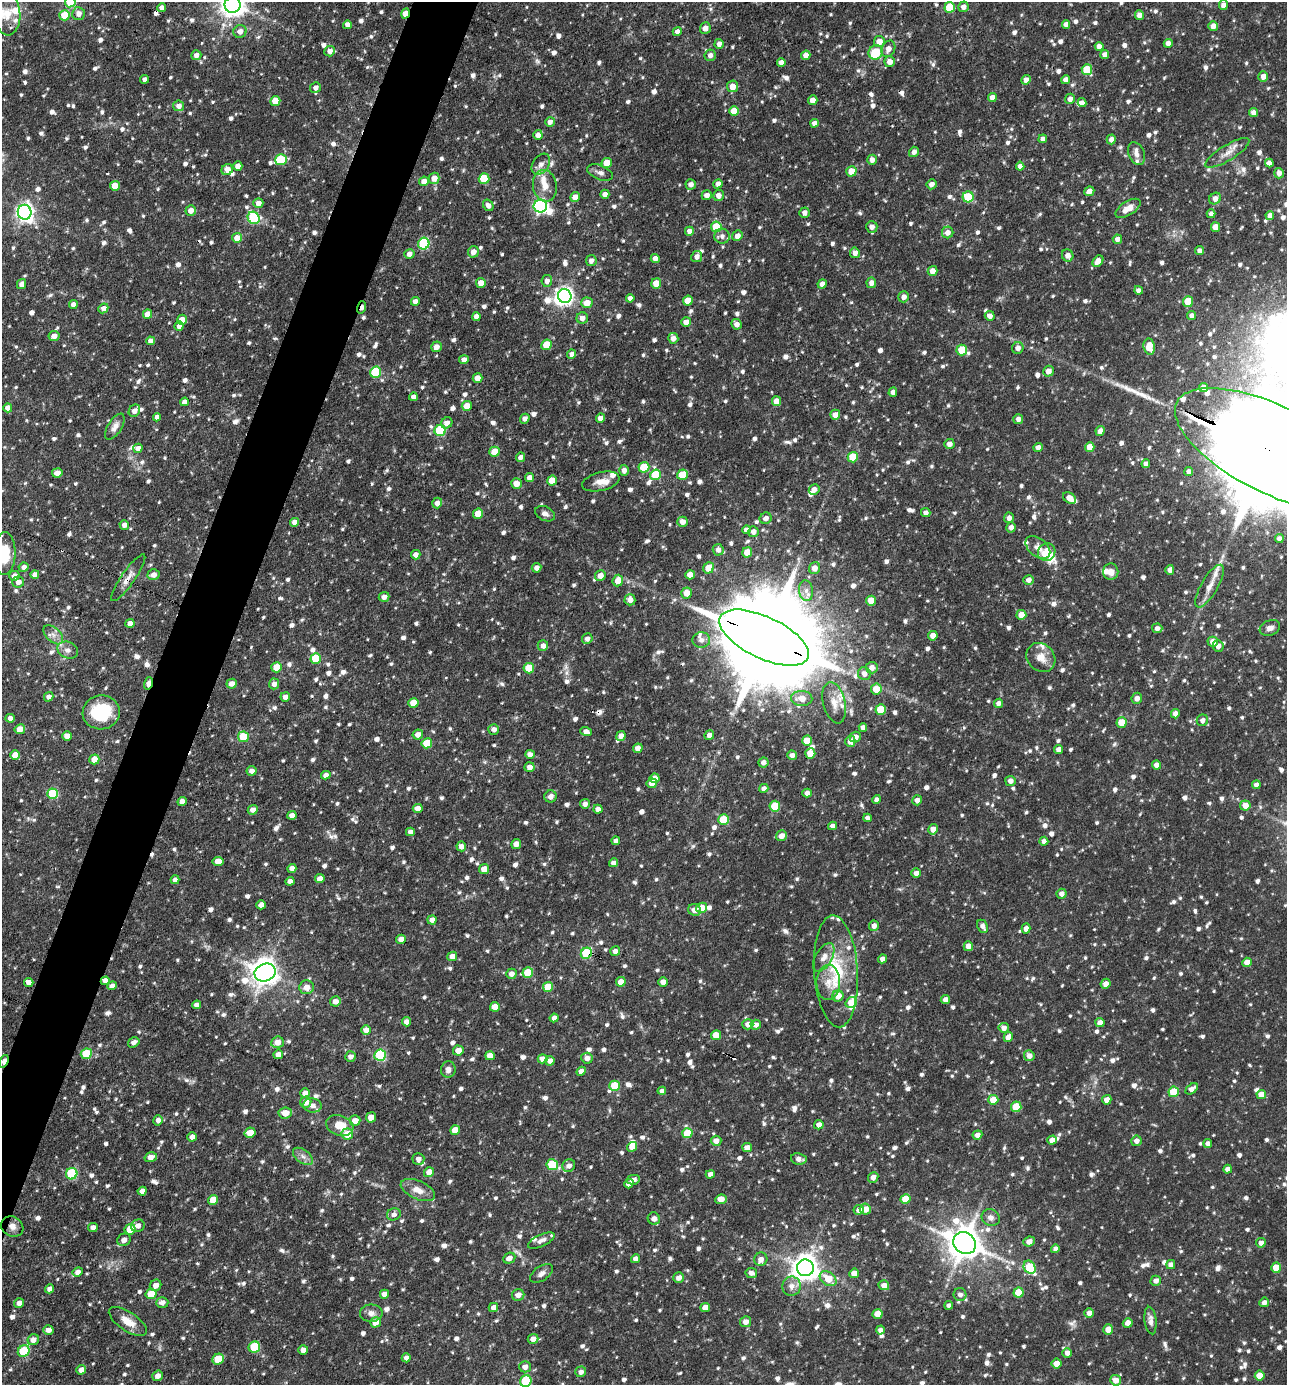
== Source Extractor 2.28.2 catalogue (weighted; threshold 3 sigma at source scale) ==
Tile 7 of 4 x 4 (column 3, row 2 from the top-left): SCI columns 2845-4129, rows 2769-4151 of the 5555 x 5535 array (HDU 1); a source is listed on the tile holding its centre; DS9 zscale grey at full resolution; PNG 1289 x 1387 px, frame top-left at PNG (2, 2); each listed source drawn as its Kron ellipse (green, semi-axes under 4 px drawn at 4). Shown black and unused: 4% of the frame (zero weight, under 3 of 4 exposures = <1% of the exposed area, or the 3 px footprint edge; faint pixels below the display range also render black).
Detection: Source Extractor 2.28.2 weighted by HDU 2 'WHT'; one run over the whole footprint, this tile lists its part. Background 0.0918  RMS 0.0046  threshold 0.0206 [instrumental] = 3 sigma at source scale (4.5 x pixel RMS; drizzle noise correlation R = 1.50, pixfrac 1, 0.05/0.05 arcsec/px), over >= 5 px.
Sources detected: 1375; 2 inside a brighter object's white glare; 5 cosmic-ray / hot-pixel residue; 2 long thin detections or spike segments (spike, bleed or trail) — neither listed nor drawn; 30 inside a brighter listed object's ellipse — not listed separately; of the other 1336, all 500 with FLUX_AUTO >= 2.21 (the completeness limit of this list) listed and drawn (836 fainter detections not listed), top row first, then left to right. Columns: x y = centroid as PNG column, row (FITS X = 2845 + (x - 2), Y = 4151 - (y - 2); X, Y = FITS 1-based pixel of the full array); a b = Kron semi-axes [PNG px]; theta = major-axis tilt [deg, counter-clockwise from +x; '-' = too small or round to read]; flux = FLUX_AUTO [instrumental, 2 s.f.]
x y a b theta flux
70 2 5 5 - 24
233 5 8 8 - 470
1223 5 5 4 - 3.2
950 7 5 5 - 21
963 7 5 5 - 2.8
162 8 4 4 - 3.3
7 14 21 13 -86 8.7
79 14 6 6 - 3.2
406 14 5 4 - 9.2
65 15 5 5 - 14
1139 15 5 4 - 2.9
1066 24 4 4 - 2.9
347 25 4 4 - 2.8
1213 26 5 5 - 3.6
705 28 6 5 - 2.8
240 31 7 6 - 3
677 32 5 4 - 2.8
879 42 5 5 - 4.9
1168 43 4 4 - 3.2
719 44 5 4 - 2.7
1099 47 4 4 - 2.8
888 49 8 6 64 3.3
330 51 5 5 - 3.2
876 52 7 6 - 15
196 55 5 5 - 2.9
710 55 6 5 - 2.5
806 55 5 4 - 3.2
1105 55 4 4 - 2.5
781 62 4 4 - 2.7
890 62 5 5 - 3.9
1087 70 5 5 - 17
1263 76 5 4 - 3
145 79 4 4 - 2.2
1026 80 5 4 - 2.9
1066 80 4 4 - 3.3
732 86 6 5 - 4.3
315 88 5 5 - 2.7
992 97 5 4 - 2.9
1070 99 5 5 - 2.8
813 100 5 4 - 4.1
275 101 5 5 - 9.5
1082 103 4 4 - 2.2
178 106 5 5 - 2.9
734 111 5 5 - 11
1253 113 4 4 - 2.8
550 122 5 4 - 2.6
814 123 4 4 - 2.4
538 135 5 4 - 3.1
1043 139 4 4 - 2.3
1111 139 5 4 - 2.7
914 152 5 5 - 2.7
1227 153 25 7 32 4.9
1137 154 12 8 -66 2.7
281 160 6 5 - 24
872 160 5 4 - 2.7
607 163 5 5 - 9.1
1269 163 4 4 - 2.8
541 164 11 8 56 3
238 166 4 4 - 3.4
1020 166 4 4 - 3.2
227 170 6 5 - 4.5
851 171 5 5 - 8.8
600 173 13 7 -22 2.4
1279 173 5 5 - 3.4
434 178 5 5 - 4.5
484 179 5 5 - 19
424 181 5 4 - 3.7
691 184 5 5 - 2.5
718 184 5 4 - 2.8
931 184 5 4 - 2.6
115 186 5 5 - 6.7
545 186 16 12 -80 5.9
1089 191 5 4 - 2.9
605 194 4 4 - 2.9
707 195 5 5 - 2.7
718 195 6 5 - 3
575 197 5 4 - 3.8
968 197 5 5 - 22
1215 198 6 5 - 3.4
258 203 5 5 - 3.6
488 205 6 5 - 2.5
540 206 7 6 - 100
1128 208 14 7 32 5.5
191 210 5 5 - 4
25 212 7 7 - 210
804 213 5 5 - 2.4
1211 214 4 4 - 2.2
1270 215 4 4 - 3
254 218 6 5 - 45
716 227 5 5 - 17
872 227 6 6 - 3
1215 227 5 4 - 6.2
689 231 4 4 - 2.5
948 233 6 5 - 3.4
722 236 8 7 - 2.3
737 236 5 5 - 2.9
237 238 5 5 - 5.3
1117 239 5 4 - 2.5
424 244 6 5 - 42
1200 251 4 4 - 2.8
473 252 6 5 - 3.1
855 253 5 5 - 2.8
409 254 5 5 - 2.6
1068 255 6 5 - 3.1
697 256 6 5 - 2.6
655 258 4 4 - 3.4
591 261 5 5 - 2.7
1098 261 6 4 46 4
933 271 5 5 - 4
547 281 6 5 - 2.5
481 283 5 4 - 4.3
656 283 5 5 - 7
871 283 5 5 - 2.9
22 284 5 4 - 3.4
822 284 4 4 - 3.2
1138 290 4 4 - 2.3
565 296 7 6 - 180
904 297 5 5 - 2.9
630 298 4 4 - 2.3
415 301 4 4 - 2.6
688 301 5 5 - 8.4
1188 302 5 5 - 13
587 303 5 5 - 5.9
73 304 4 4 - 2.7
362 307 6 3 72 3.2
103 308 5 4 - 2.8
147 314 5 4 - 4.4
1192 315 5 4 - 2.5
990 316 5 4 - 2.9
476 317 4 4 - 2.4
582 318 6 5 - 3.1
182 320 5 5 - 5.9
686 322 5 4 - 3.4
736 324 5 5 - 2.6
179 326 5 4 - 2.7
54 336 5 5 - 3
673 338 5 5 - 2.8
150 341 4 4 - 2.5
547 345 5 5 - 11
436 347 5 5 - 3
1149 347 8 5 -81 9.1
1018 348 6 5 - 3.1
962 350 5 5 - 14
572 354 4 4 - 2.5
464 360 5 4 - 2.6
1048 371 5 5 - 3.6
375 372 5 5 - 29
478 378 5 4 - 5.1
1204 388 4 4 - 2.9
893 392 4 4 - 2.4
413 397 4 4 - 2.3
776 401 5 4 - 5.3
184 402 4 4 - 3
467 406 5 5 - 5.9
8 408 4 4 - 4
134 411 6 5 - 2.9
835 415 5 5 - 4
157 417 4 4 - 2.4
601 418 4 4 - 3.8
525 419 5 4 - 2.4
1018 419 5 5 - 2.7
447 423 6 5 - 3.1
115 427 15 7 58 3.2
440 431 6 5 - 30
1100 431 5 4 - 3
949 444 5 5 - 3
1090 447 5 4 - 6.6
138 448 4 4 - 2.6
1038 448 4 4 - 3.4
1273 450 108 43 -26 41000
494 452 5 5 - 7.2
520 457 5 4 - 2.7
853 457 5 5 - 17
1146 464 4 4 - 2.2
644 467 5 5 - 16
624 470 5 5 - 2.5
1189 471 4 4 - 2.4
57 473 5 4 - 3.6
655 475 5 5 - 21
682 475 5 5 - 11
529 478 4 4 - 3.1
552 481 5 5 - 7.7
601 481 19 9 13 4.8
516 484 5 5 - 4.4
814 489 5 5 - 3
1069 498 7 5 -38 4.6
437 503 5 5 - 2.6
926 513 5 4 - 2.3
478 514 5 5 - 11
545 514 10 7 -27 2.4
766 518 6 5 - 2.2
1009 518 5 5 - 2.7
294 522 4 4 - 2.7
682 522 5 5 - 3.6
124 525 5 4 - 2.7
1011 527 5 5 - 2.8
746 530 4 4 - 2.3
753 532 5 5 - 2.8
1279 538 4 4 - 2.3
1038 547 14 9 -39 3.6
718 550 6 5 - 2.4
747 552 5 5 - 6.9
1047 552 9 8 - 12
4 553 21 11 88 18
416 555 4 4 - 2.7
24 567 5 4 - 2.3
536 568 5 4 - 2.7
709 568 6 5 - 8.5
815 568 6 5 - 3.5
1170 570 5 4 - 2.6
1111 572 8 7 - 3.4
35 574 4 4 - 2.8
153 575 6 5 - 2.9
690 575 5 4 - 3.7
14 576 5 5 - 3.4
600 576 5 5 - 4.1
128 578 28 7 55 4.1
1028 580 5 5 - 2.5
618 581 6 5 - 5.8
18 582 6 5 - 3
1209 586 24 8 60 5.5
806 591 10 7 -81 3
687 593 5 5 - 5.5
384 597 5 4 - 2.7
630 600 5 5 - 3.1
871 601 5 4 - 5.8
1021 615 5 5 - 6.7
130 623 4 4 - 3.1
1157 628 5 4 - 2.3
1270 628 10 7 21 2.5
53 635 12 7 -43 2.6
933 636 5 4 - 4.6
764 638 49 21 -25 15000
587 639 5 5 - 2.4
701 640 9 7 2 2.3
1213 642 5 5 - 4.6
543 646 5 5 - 2.8
1218 646 6 5 - 2.9
68 650 10 8 -23 2.6
316 658 5 5 - 18
1041 658 16 13 -47 5.7
277 667 5 5 - 10
529 668 5 5 - 13
872 668 6 5 - 3.1
864 674 6 6 - 3
148 683 6 4 72 8.7
231 684 5 5 - 3.1
274 684 5 5 - 2.5
876 689 5 5 - 7.1
49 697 5 4 - 2.5
285 697 5 5 - 2.8
802 698 10 7 -2 5.3
1137 698 5 5 - 2.8
413 703 5 5 - 8.5
834 703 21 11 -76 6.6
998 703 4 4 - 2.4
881 710 5 5 - 17
101 712 18 17 - 27
1175 714 4 4 - 2.7
10 718 4 4 - 2.5
1202 720 6 5 - 2.7
1121 723 5 5 - 9.9
863 727 4 4 - 2.5
20 729 5 4 - 5
494 729 5 5 - 2.5
586 732 6 4 -17 2.3
418 735 5 5 - 3.5
709 735 5 4 - 2.7
67 736 5 4 - 4.2
621 736 5 4 - 3
243 737 5 5 - 18
855 737 5 5 - 3.3
807 741 5 5 - 7.8
850 741 5 5 - 3.5
427 743 5 5 - 14
638 748 5 4 - 4.2
1058 749 5 4 - 3
810 753 5 5 - 8.3
530 754 4 4 - 3
15 755 5 4 - 7
792 755 5 4 - 2.5
94 759 5 5 - 8.3
763 762 5 5 - 2.4
1157 765 4 4 - 3.6
529 767 5 4 - 3.3
252 771 5 5 - 2.8
326 775 4 4 - 2.7
654 778 5 4 - 4.9
1010 781 5 5 - 2.8
652 783 5 5 - 4.5
1256 785 4 4 - 2.5
764 788 5 4 - 2.3
807 793 4 4 - 2.7
53 794 5 5 - 30
550 796 6 6 - 2.9
877 800 4 4 - 2.6
917 800 5 5 - 2.5
182 801 5 4 - 2.8
585 804 5 5 - 2.6
1245 805 5 5 - 4.9
775 806 5 5 - 15
418 808 5 4 - 3.5
598 809 4 4 - 2.7
253 810 5 4 - 2.7
292 815 4 4 - 2.7
867 818 4 4 - 2.3
724 820 5 5 - 13
833 826 4 4 - 2.5
933 829 5 4 - 4.3
410 832 4 4 - 2.5
781 836 5 5 - 3.6
616 841 4 4 - 2.5
1044 841 4 4 - 2.7
516 844 5 4 - 4.4
461 846 5 4 - 2.7
218 861 5 4 - 4.9
613 863 4 4 - 3
292 868 4 4 - 3.2
484 869 5 5 - 4.9
916 873 4 4 - 2.6
320 879 5 4 - 3.7
175 880 4 4 - 2.3
290 881 4 4 - 2.5
1061 894 5 5 - 2.7
261 905 5 4 - 3.3
702 908 5 5 - 7.6
695 910 6 6 - 4
432 920 4 4 - 2.8
874 926 5 5 - 2.7
982 926 7 5 -64 2.5
1026 928 5 4 - 2.9
401 939 5 4 - 3
968 946 5 5 - 4
615 951 5 4 - 2.3
586 953 6 5 - 33
452 956 5 4 - 3.8
824 957 16 8 59 4.1
882 959 4 4 - 2.8
1247 962 4 4 - 4.6
836 971 56 21 -86 30
265 972 10 8 20 580
528 972 5 5 - 13
511 974 5 5 - 2.8
105 981 4 4 - 2.5
29 982 5 4 - 2.9
621 982 5 4 - 5.2
663 982 5 4 - 3.5
828 982 17 12 88 5.9
1106 984 5 4 - 3.2
112 986 5 4 - 2.6
307 987 7 7 - 4.4
548 987 5 5 - 11
838 996 6 5 - 5.7
945 1000 4 4 - 2.8
335 1001 5 5 - 3
851 1002 6 5 - 7.9
197 1005 4 4 - 2.8
495 1007 5 4 - 6.1
554 1018 4 4 - 2.6
406 1022 4 4 - 3.1
1100 1023 4 4 - 4
748 1024 5 5 - 3
756 1025 5 5 - 2.7
1004 1028 5 5 - 2.9
366 1030 5 5 - 3
716 1035 5 5 - 7.6
1008 1037 5 4 - 3.9
134 1042 6 4 34 2.4
277 1042 6 5 - 4.4
458 1051 5 5 - 4.4
86 1054 5 5 - 18
278 1054 5 4 - 2.6
380 1055 6 5 - 42
490 1056 5 4 - 4.9
1029 1056 5 5 - 3.1
350 1057 5 5 - 2.6
587 1058 6 5 - 3
542 1059 5 4 - 3.3
4 1061 6 4 67 9
550 1061 5 4 - 3
448 1069 8 7 - 2.3
581 1071 5 4 - 2.8
615 1086 5 5 - 16
1192 1089 7 4 37 2.9
662 1091 4 4 - 2.4
1174 1092 5 5 - 17
305 1093 5 4 - 3.4
1261 1094 4 4 - 5.9
993 1100 5 5 - 9.5
1107 1100 5 4 - 4.1
306 1102 5 5 - 3.9
312 1105 9 7 -8 2.6
1016 1107 5 5 - 16
285 1113 6 5 - 5.2
371 1117 5 5 - 5.2
158 1120 5 4 - 2.6
355 1121 5 5 - 4.3
340 1125 14 10 -19 8.3
819 1125 5 4 - 2.9
455 1130 5 4 - 6.4
250 1133 5 5 - 7.6
687 1133 5 5 - 16
347 1134 6 5 - 8.7
977 1135 5 4 - 2.4
192 1137 5 4 - 2.8
1052 1140 5 4 - 3.2
716 1141 5 5 - 3
1136 1141 5 5 - 2.7
1208 1144 4 4 - 2.7
632 1147 5 4 - 5.2
747 1148 5 4 - 4.6
303 1156 11 6 -37 2.4
151 1157 6 4 17 3.5
418 1159 6 6 - 2.7
799 1159 8 5 -11 2.2
552 1165 6 5 - 24
569 1166 6 6 - 2.9
1228 1169 4 4 - 2.9
429 1172 5 5 - 4.7
72 1174 6 5 - 42
710 1174 4 4 - 2.5
873 1177 5 5 - 2.8
633 1180 7 4 13 2.4
629 1184 5 4 - 2.6
418 1190 18 9 -24 5.3
142 1191 4 4 - 2.6
721 1199 6 5 - 4.8
906 1199 5 5 - 11
213 1200 5 5 - 6.7
865 1209 5 5 - 4.6
859 1210 5 4 - 3.6
394 1214 7 6 - 2.3
991 1218 9 8 - 2.5
654 1219 6 6 - 3.5
12 1226 11 9 -30 3.2
138 1226 7 6 - 2.7
93 1227 5 4 - 2.4
130 1229 5 5 - 9.2
124 1240 7 6 - 3.1
541 1240 14 6 25 2.6
1029 1241 6 5 - 3.5
965 1243 12 10 -42 1100
1261 1243 5 5 - 2.7
1055 1249 4 4 - 2.3
509 1258 6 5 - 3.2
636 1259 4 4 - 2.9
761 1259 7 6 - 3.5
1171 1264 4 4 - 2.5
1030 1267 7 5 -57 19
805 1268 8 8 - 600
1276 1268 5 5 - 8.3
78 1272 5 4 - 3.1
541 1273 13 7 34 2.4
751 1273 6 5 - 2.4
854 1273 5 4 - 5.2
679 1278 5 5 - 2.9
828 1279 9 6 -37 9
1156 1281 5 5 - 2.7
155 1285 6 5 - 3.2
884 1285 5 5 - 3.1
791 1286 9 9 - 3.3
50 1289 4 4 - 2.8
1018 1293 5 5 - 12
151 1294 5 5 - 11
384 1294 4 4 - 3
518 1295 6 6 - 3.1
960 1295 6 6 - 2.3
162 1302 6 5 - 3
1264 1302 5 4 - 2.5
19 1303 5 5 - 2.8
949 1305 4 4 - 2.3
493 1307 5 4 - 3
705 1308 5 4 - 5.9
371 1313 11 8 2 2.9
1089 1313 5 4 - 3.2
878 1314 5 4 - 6.2
1151 1320 14 6 -83 2.4
128 1321 22 9 -34 6.6
375 1322 5 5 - 6.1
746 1322 5 5 - 3.1
1128 1323 5 4 - 3.2
48 1330 5 4 - 3.1
880 1330 4 4 - 2.4
1108 1330 5 5 - 6.7
533 1339 5 5 - 3.1
33 1340 6 5 - 3.2
254 1347 6 5 - 27
303 1350 5 4 - 3.7
24 1351 6 5 - 27
1067 1353 5 4 - 2.7
406 1358 4 4 - 2.8
218 1359 6 5 - 15
1057 1364 5 5 - 7.2
525 1367 6 5 - 2.9
81 1370 5 4 - 3
581 1372 5 5 - 2.5
158 1376 5 5 - 2.8
1260 1376 5 5 - 8.5
1116 1380 5 5 - 4.3
526 1381 6 5 - 22
Overlapping masked pixels (flux is a lower limit): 11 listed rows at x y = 406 14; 362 307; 1273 450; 128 578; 764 638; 148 683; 494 729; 586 953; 105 981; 4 1061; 12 1226
Isophote crosses this tile's border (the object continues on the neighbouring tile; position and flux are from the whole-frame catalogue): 5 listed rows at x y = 70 2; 233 5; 1273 450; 4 553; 526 1381